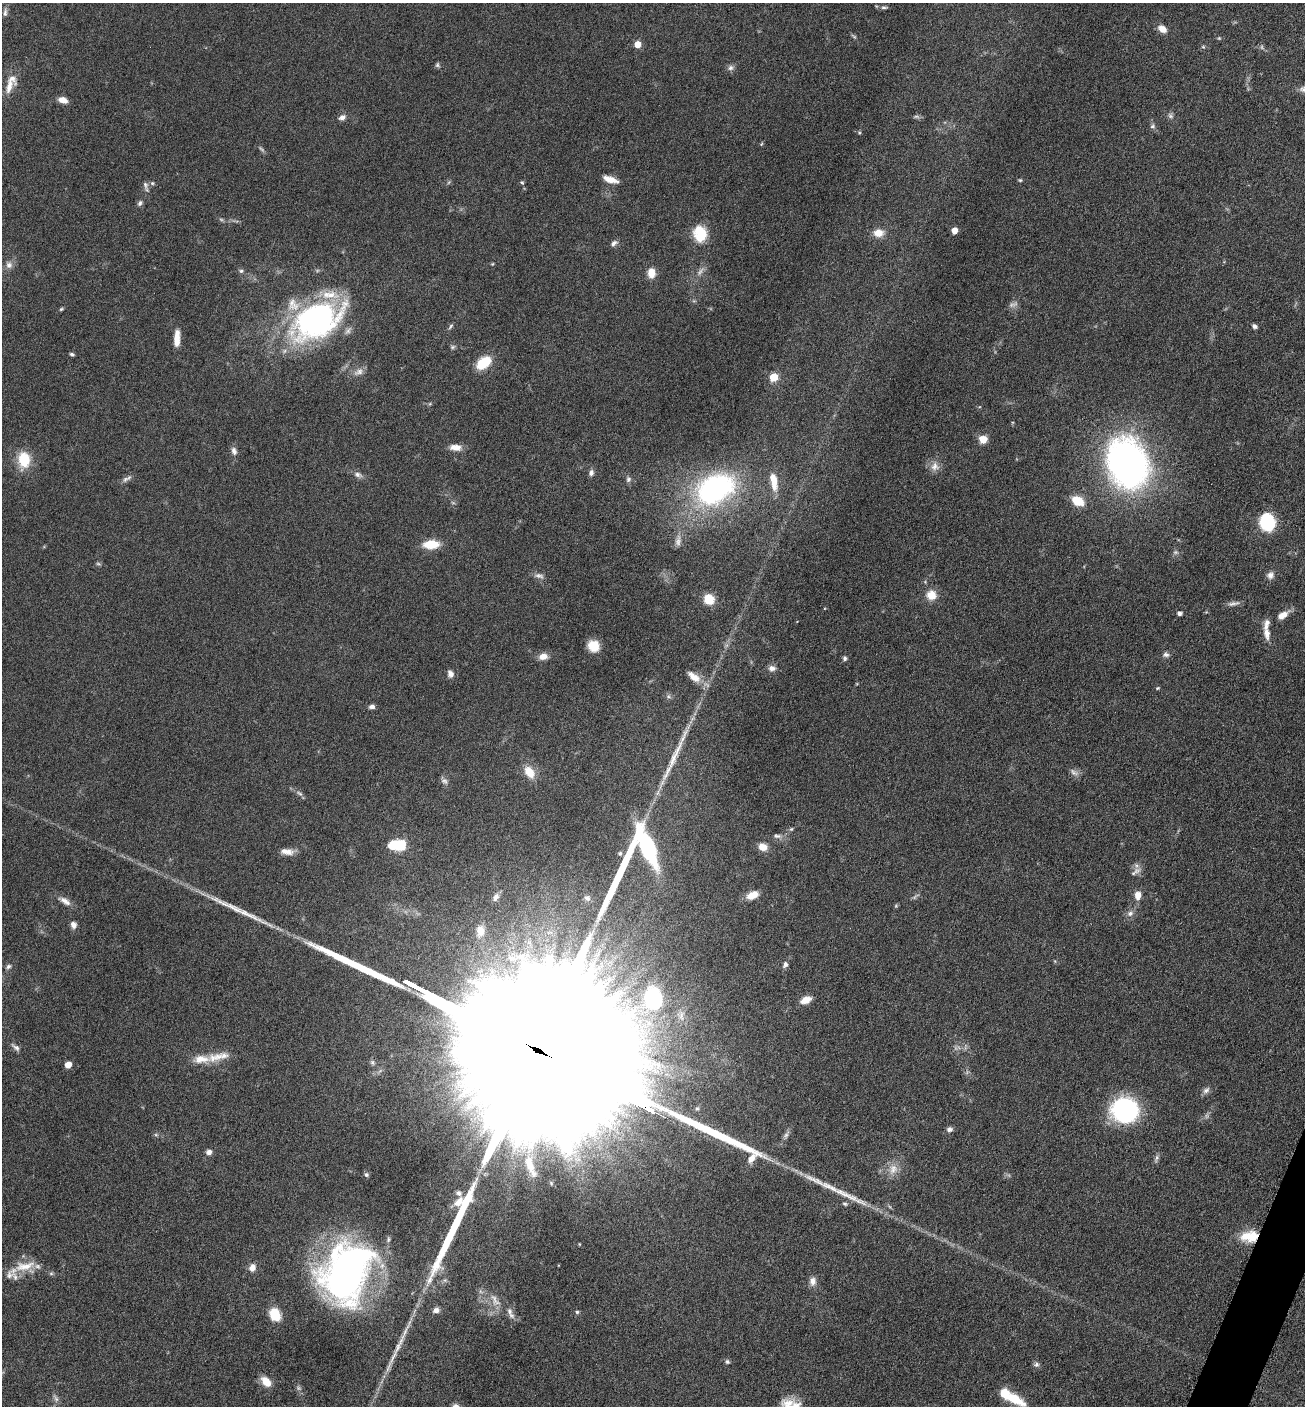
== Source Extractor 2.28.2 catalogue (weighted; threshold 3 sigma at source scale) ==
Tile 6 of 4 x 4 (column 2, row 2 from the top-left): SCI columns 1589-2891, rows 2814-4217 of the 5650 x 5633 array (HDU 1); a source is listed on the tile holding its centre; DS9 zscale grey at full resolution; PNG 1307 x 1408 px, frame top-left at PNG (2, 3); no overlay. Shown black and unused: <1% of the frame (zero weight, under 6 of 12 exposures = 1% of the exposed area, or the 3 px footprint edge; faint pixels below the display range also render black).
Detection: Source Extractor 2.28.2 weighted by HDU 2 'WHT'; one run over the whole footprint, this tile lists its part. Background 0.088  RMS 0.0039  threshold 0.0158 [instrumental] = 3 sigma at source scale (4.09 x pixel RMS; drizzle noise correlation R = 1.36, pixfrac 0.8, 0.05/0.05 arcsec/px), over >= 5 px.
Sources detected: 167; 15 too faint to see at this stretch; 1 inside a brighter object's white glare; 6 long thin detections or spike segments (spike, bleed or trail) — not listed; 9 inside a brighter listed object's ellipse — not listed separately; the other 136 listed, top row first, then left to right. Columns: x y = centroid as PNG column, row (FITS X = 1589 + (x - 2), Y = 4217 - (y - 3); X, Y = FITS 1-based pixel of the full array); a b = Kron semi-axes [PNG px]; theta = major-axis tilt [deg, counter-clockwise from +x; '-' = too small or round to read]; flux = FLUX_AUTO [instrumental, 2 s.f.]
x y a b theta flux
884 7 10 5 -1 0.87
5 13 12 5 86 1.1
1162 29 10 7 -36 3.1
854 36 9 3 -34 0.56
637 44 5 5 - 5.7
1203 47 5 5 - 0.5
437 65 8 5 72 0.69
731 68 8 7 - 1.3
9 86 22 11 59 4.4
1304 89 15 9 5 2.5
63 100 10 6 -17 3.2
342 117 9 7 27 1.6
1153 126 7 6 - 0.86
859 133 5 4 - 0.41
761 144 5 4 - 0.4
610 179 17 7 -19 3.9
1020 180 5 5 - 0.48
522 182 6 4 -65 0.48
152 183 6 5 - 0.69
145 185 12 7 -81 1.4
140 203 9 6 64 1
955 231 5 5 - 4.4
700 233 16 13 -78 13
878 233 12 9 1 4.3
614 243 10 6 41 1.3
492 264 4 3 - 0.32
9 265 10 9 - 1.8
241 271 7 5 -9 0.8
651 273 11 8 -86 4
61 309 5 4 - 0.47
316 321 59 35 28 92
450 326 9 4 50 0.69
1254 326 6 5 - 1.1
177 338 20 7 87 4.5
452 347 6 5 - 0.68
72 354 5 4 - 0.64
483 363 13 8 37 14
358 372 15 8 21 2.3
774 377 5 5 - 14
983 439 8 8 - 4.6
455 447 13 7 -4 3.4
234 451 10 6 -68 1.7
24 460 19 14 -89 10
1127 463 46 35 -71 160
935 466 13 12 - 3
591 473 8 6 74 1.3
358 475 12 7 -16 1.6
125 479 10 7 44 1.3
628 479 8 6 64 1
774 481 23 8 -80 6.1
714 489 38 26 27 80
1078 501 11 7 -28 10
1267 522 13 11 -76 28
678 541 15 8 80 2.1
431 544 14 8 4 10
98 564 7 4 -9 0.58
1270 575 10 8 49 2
539 576 14 7 -16 1.6
931 595 10 10 - 5.4
709 599 13 11 -43 5.3
1233 603 17 5 12 1.6
1179 613 4 4 - 1.4
1283 615 15 8 31 3.5
1267 633 17 9 -82 3.4
593 646 12 10 -40 5.9
1166 655 9 6 0 1.2
543 656 11 8 10 3
845 658 6 5 - 0.84
772 668 10 8 -7 1.8
450 674 9 7 -76 1.8
694 677 22 10 -37 4.5
1157 688 6 4 27 0.44
668 696 7 6 - 0.91
372 707 7 5 3 1.4
675 755 64 8 65 12
529 772 17 11 -55 5.5
1074 772 13 7 -33 1.6
444 781 10 7 -38 1.3
299 793 12 5 -36 1.2
791 829 6 5 - 0.53
777 836 11 6 -9 1.3
400 845 12 10 12 13
647 847 43 14 -66 43
763 847 9 8 - 3.4
287 852 18 8 -5 2.9
620 853 6 5 - 0.85
1136 871 18 6 35 1.7
752 895 13 7 22 5
1138 895 10 7 86 3.3
495 897 12 7 58 1.7
587 898 7 6 - 0.92
65 901 18 8 -31 2.7
896 906 5 4 - 0.41
1130 913 9 7 29 1.6
73 925 8 7 - 1.9
480 931 16 11 84 4.5
785 964 9 6 69 1.2
8 966 7 6 - 0.9
653 999 28 22 -82 27
806 1000 12 7 24 3.5
681 1016 16 8 -84 3
566 1022 43 31 -88 3600
16 1047 14 6 -40 1.4
540 1052 169 22 -28 150000
218 1057 38 11 12 6.8
372 1063 7 6 - 0.81
68 1065 5 5 - 5.1
1206 1090 11 7 39 1.4
1125 1110 27 25 -9 42
949 1129 8 6 6 1.2
156 1135 6 4 0 0.55
209 1152 7 6 - 1.5
1156 1158 12 5 70 1.1
529 1164 26 11 -75 7.9
893 1169 16 13 68 4.6
366 1175 5 5 - 0.78
459 1193 8 7 - 1.4
845 1204 7 5 -22 0.74
1249 1236 23 14 5 9
579 1244 5 3 - 0.28
25 1266 32 12 12 7.6
252 1268 10 8 64 2.5
347 1272 53 38 67 170
51 1273 6 4 0 0.6
812 1281 11 8 87 2.3
436 1310 8 6 14 1.7
510 1311 11 7 -83 1.8
577 1312 5 5 - 0.56
275 1314 11 9 -61 11
398 1346 42 7 63 6.5
727 1362 6 6 - 0.75
1036 1364 8 7 - 1
266 1382 13 8 -46 4.5
56 1398 12 6 -60 1.3
1013 1398 22 9 -30 11
790 1405 22 13 -13 7.5
Overlapping masked pixels (flux is a lower limit): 2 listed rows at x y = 540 1052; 1249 1236
Isophote crosses this tile's border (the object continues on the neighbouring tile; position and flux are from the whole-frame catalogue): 2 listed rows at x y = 1304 89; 790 1405